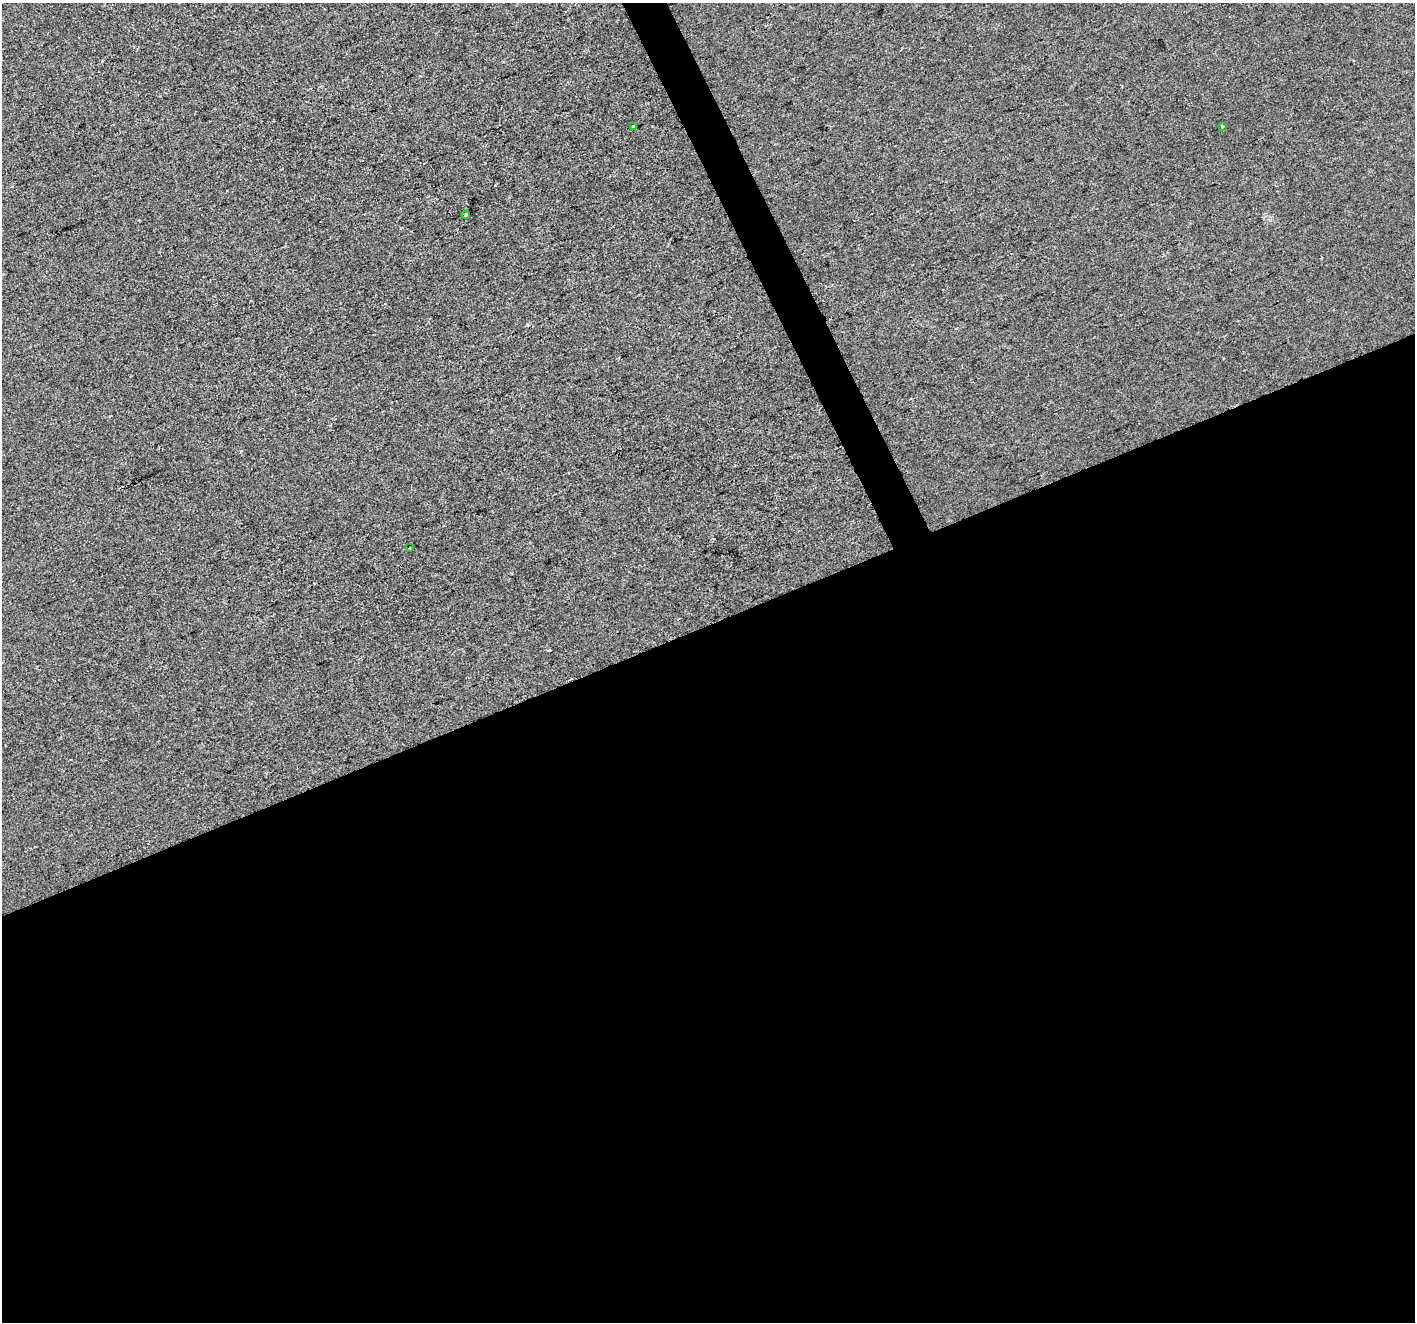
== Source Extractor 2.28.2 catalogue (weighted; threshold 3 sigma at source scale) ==
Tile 15 of 4 x 4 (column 3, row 4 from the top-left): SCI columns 2828-4240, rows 147-1466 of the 5653 x 5515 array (HDU 1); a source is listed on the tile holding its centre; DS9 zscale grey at full resolution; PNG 1417 x 1324 px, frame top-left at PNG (2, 3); each listed source drawn as its Kron ellipse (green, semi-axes under 4 px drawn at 4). Shown black and unused: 54% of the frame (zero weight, under 2 of 3 exposures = <1% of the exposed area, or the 3 px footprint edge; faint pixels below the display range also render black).
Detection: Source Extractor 2.28.2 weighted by HDU 2 'WHT'; one run over the whole footprint, this tile lists its part. Background -2.72e-04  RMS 0.0056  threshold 0.025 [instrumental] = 3 sigma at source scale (4.5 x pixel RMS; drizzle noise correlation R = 1.50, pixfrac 1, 0.0396/0.0396 arcsec/px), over >= 5 px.
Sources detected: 5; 1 cosmic-ray / hot-pixel residue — neither listed nor drawn; the other 4 listed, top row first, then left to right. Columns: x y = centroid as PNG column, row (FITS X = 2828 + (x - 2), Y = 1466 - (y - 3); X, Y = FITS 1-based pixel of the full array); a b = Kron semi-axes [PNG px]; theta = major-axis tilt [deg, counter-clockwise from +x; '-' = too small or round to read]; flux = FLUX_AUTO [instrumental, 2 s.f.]
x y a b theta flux
633 126 3 3 - 11
1223 126 3 3 - 5.4
466 215 4 3 - 0.64
409 548 2 2 - 0.41